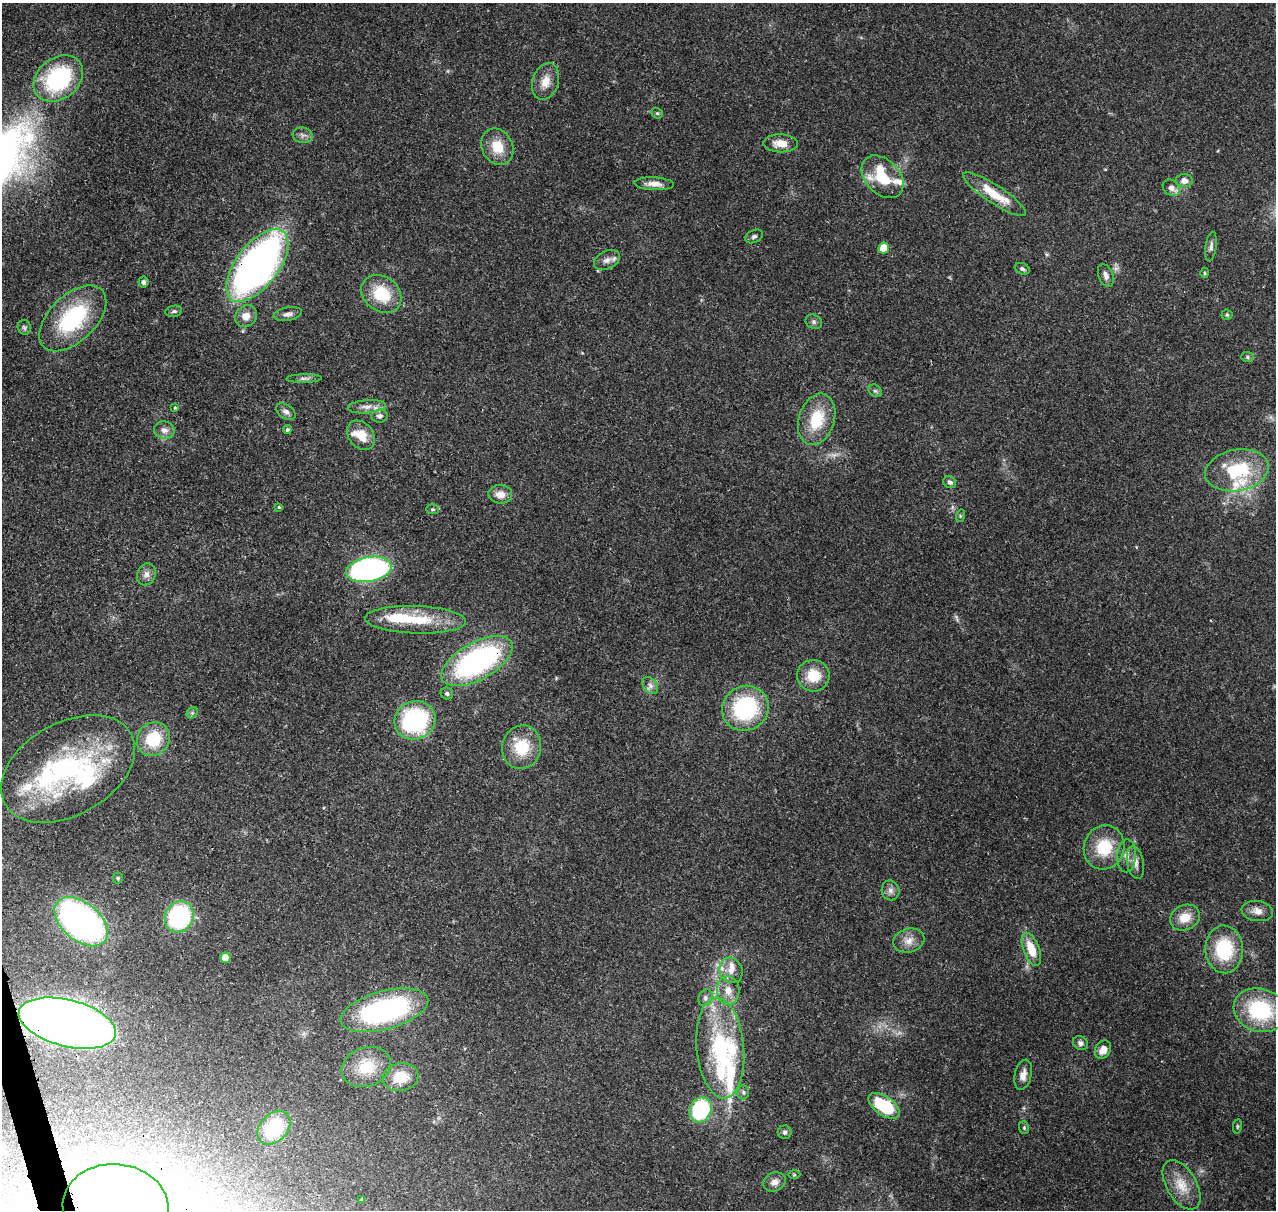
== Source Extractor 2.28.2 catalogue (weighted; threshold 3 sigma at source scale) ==
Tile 7 of 4 x 4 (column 3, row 2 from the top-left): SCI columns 2661-3934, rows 2545-3752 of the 5323 x 5036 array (HDU 1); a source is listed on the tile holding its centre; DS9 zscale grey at full resolution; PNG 1278 x 1212 px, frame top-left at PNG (2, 3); each listed source drawn as its Kron ellipse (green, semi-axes under 4 px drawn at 4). Shown black and unused: <1% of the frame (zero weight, under 3 of 4 exposures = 7% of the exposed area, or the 3 px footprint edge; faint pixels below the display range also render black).
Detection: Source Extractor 2.28.2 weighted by HDU 2 'WHT'; one run over the whole footprint, this tile lists its part. Background 0.0736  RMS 0.0034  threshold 0.0152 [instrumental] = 3 sigma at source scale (4.5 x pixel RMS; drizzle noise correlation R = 1.50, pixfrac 1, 0.0396/0.0396 arcsec/px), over >= 5 px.
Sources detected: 110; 1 too faint to see at this stretch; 1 inside a brighter object's white glare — neither listed nor drawn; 13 inside a brighter listed object's ellipse — not listed separately; the other 95 listed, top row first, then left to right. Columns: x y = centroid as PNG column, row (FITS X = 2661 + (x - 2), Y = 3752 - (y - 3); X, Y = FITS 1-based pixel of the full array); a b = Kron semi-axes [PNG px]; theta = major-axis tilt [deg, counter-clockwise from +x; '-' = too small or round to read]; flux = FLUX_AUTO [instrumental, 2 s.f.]
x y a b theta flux
58 79 27 20 38 38
546 81 19 13 72 4.6
657 113 6 5 - 0.58
303 135 10 8 -10 1.4
781 143 17 9 -1 4.9
497 147 19 15 -64 7.7
882 177 24 17 -46 17
1184 181 8 6 2 2.3
654 184 20 6 -2 2.8
1171 188 9 7 -41 2.3
995 194 37 9 -33 11
754 236 9 6 25 0.95
1211 247 15 5 83 1.3
884 248 5 5 - 6.7
607 260 14 9 27 2.1
257 265 43 21 52 170
1022 269 8 5 -22 0.8
1205 273 5 3 - 0.32
1106 276 12 7 -69 1.7
143 282 5 5 - 1.2
381 294 21 17 -37 13
174 311 8 5 11 0.76
288 314 14 6 10 1.6
1227 315 5 5 - 0.51
246 316 12 10 48 3.5
73 318 41 23 44 32
814 322 8 7 - 0.91
24 327 7 6 - 0.77
1247 357 6 5 - 0.67
304 378 18 4 1 1.3
875 391 7 5 -42 0.75
367 407 19 6 4 2.4
175 408 4 4 - 0.48
286 412 11 7 -34 1.4
380 416 8 6 6 1.2
817 419 26 18 72 13
164 430 10 8 -11 2.1
287 430 4 4 - 0.64
361 435 16 12 -50 5.9
1237 470 32 20 10 21
950 482 6 5 - 1.2
500 494 12 9 -5 3.2
279 507 4 4 - 0.44
432 509 6 5 - 0.57
960 516 6 4 73 0.49
369 569 23 12 10 110
146 574 11 9 64 2
415 620 50 13 -2 16
477 661 39 18 29 78
813 676 16 16 - 8.8
650 686 10 6 -51 1.5
447 693 6 6 - 0.83
745 708 24 22 31 35
192 713 6 5 - 0.61
415 720 21 19 26 44
153 739 17 15 50 14
522 747 22 19 77 11
68 769 72 46 30 63
1104 847 22 20 70 13
1127 856 16 9 88 2.8
1135 862 17 8 -79 2.5
118 878 5 5 - 0.51
890 890 10 9 - 1.7
1257 911 16 10 -9 2.7
179 917 16 14 64 40
1185 918 15 12 25 5.4
81 922 31 19 -40 130
909 941 16 11 15 3.5
1031 949 17 8 -69 7.1
1224 949 24 19 -87 19
225 958 5 5 - 3.8
731 970 13 11 -66 3.2
728 990 14 11 -85 3.8
705 998 8 7 - 1.2
384 1010 45 19 15 64
1260 1010 27 21 -18 27
67 1023 50 23 -14 400
1080 1043 8 6 -32 1.1
720 1048 50 23 -85 42
1103 1050 10 7 59 3.1
366 1067 25 19 20 10
1023 1075 15 8 77 2.5
401 1077 18 14 11 8.6
743 1092 7 6 - 0.87
884 1106 18 9 -35 19
701 1110 13 10 64 33
1237 1126 7 3 82 0.41
274 1128 19 13 47 21
1024 1128 6 5 - 0.51
785 1132 7 6 - 0.88
794 1175 6 4 0 0.45
774 1182 11 9 27 2.2
1181 1185 27 15 -59 7.4
362 1199 4 4 - 0.46
116 1207 53 43 -5 300
Overlapping masked pixels (flux is a lower limit): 4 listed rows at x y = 257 265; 477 661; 67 1023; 116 1207
Isophote crosses this tile's border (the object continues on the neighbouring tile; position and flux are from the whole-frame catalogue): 1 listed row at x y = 116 1207